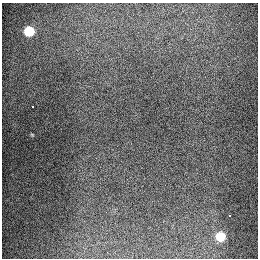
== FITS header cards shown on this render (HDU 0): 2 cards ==
NAXIS1  =                  256
NAXIS2  =                  256

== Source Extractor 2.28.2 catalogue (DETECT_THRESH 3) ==
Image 256 x 256 px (HDU 0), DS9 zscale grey, 1 PNG px = 1 image px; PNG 260 x 260 px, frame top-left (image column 1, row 256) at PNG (2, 3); no overlay
Background 1300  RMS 26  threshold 79.1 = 3 sigma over >= 5 px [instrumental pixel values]
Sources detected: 4; all 4 listed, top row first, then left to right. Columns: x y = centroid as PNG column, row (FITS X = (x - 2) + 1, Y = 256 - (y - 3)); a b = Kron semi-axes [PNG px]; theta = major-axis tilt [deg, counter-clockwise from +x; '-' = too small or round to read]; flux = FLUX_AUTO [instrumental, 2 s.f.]
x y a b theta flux
29 31 6 6 - 72000
33 106 3 2 - 10000
229 215 3 2 - 2600
220 236 7 6 - 57000